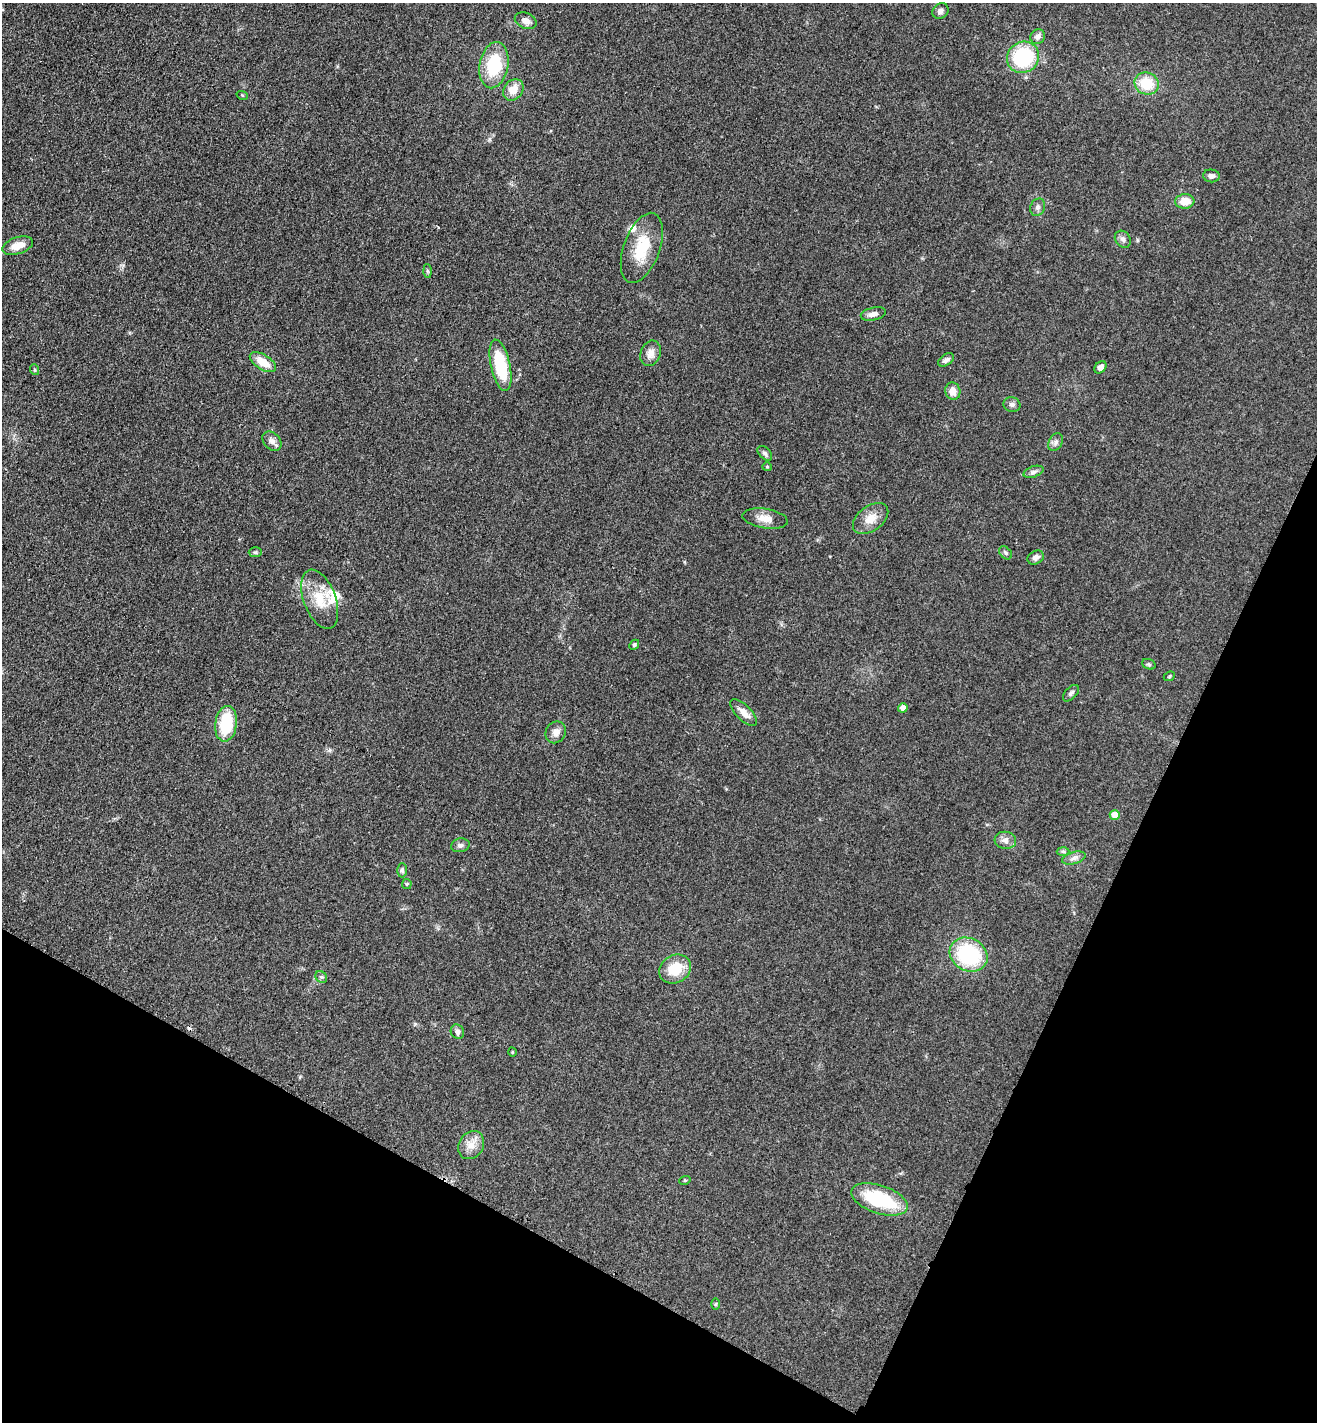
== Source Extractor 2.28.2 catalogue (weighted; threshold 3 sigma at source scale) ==
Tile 15 of 4 x 4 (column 3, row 4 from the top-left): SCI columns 2932-4246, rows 105-1524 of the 5880 x 5796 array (HDU 1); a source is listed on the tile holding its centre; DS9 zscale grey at full resolution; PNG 1319 x 1424 px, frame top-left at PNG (2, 3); each listed source drawn as its Kron ellipse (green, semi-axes under 4 px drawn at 4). Shown black and unused: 23% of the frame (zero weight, under 3 of 4 exposures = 2% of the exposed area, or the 3 px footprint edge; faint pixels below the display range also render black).
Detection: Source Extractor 2.28.2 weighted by HDU 2 'WHT'; one run over the whole footprint, this tile lists its part. Background 0.0639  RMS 0.0058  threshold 0.026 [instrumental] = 3 sigma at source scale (4.5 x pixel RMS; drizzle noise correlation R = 1.50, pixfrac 1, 0.05/0.05 arcsec/px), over >= 5 px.
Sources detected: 62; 1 cosmic-ray / hot-pixel residue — neither listed nor drawn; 2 inside a brighter listed object's ellipse — not listed separately; the other 59 listed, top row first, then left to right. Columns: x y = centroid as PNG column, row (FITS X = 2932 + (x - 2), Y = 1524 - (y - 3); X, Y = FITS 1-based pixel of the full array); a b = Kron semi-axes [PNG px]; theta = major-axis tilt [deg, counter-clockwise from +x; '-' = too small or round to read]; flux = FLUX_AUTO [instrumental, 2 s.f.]
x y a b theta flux
940 11 8 7 - 2.2
526 21 11 8 -23 3.7
1038 37 8 7 - 2.6
1023 57 16 15 - 44
494 65 23 14 79 29
1147 84 12 11 - 16
513 90 11 9 52 6.4
242 95 6 3 -18 0.56
1211 176 8 6 -6 2.2
1185 201 9 7 5 7.4
1038 207 9 7 65 1.9
1123 239 9 7 -53 2.2
18 246 16 8 18 7.2
642 248 37 18 70 21
427 271 7 4 -88 0.91
873 314 13 6 12 3.1
651 353 13 10 68 4.2
946 360 9 5 33 2.1
263 362 15 7 -32 8.8
501 365 26 9 -77 30
1100 367 7 5 49 2.7
35 370 5 3 - 0.55
953 391 9 7 -78 5
1012 404 8 7 - 1.9
272 441 11 8 -44 2.8
1056 442 9 6 65 2
765 453 9 5 -45 1.5
767 467 5 4 - 0.6
1034 472 10 5 19 1.7
765 519 23 9 -9 6.4
871 519 20 12 36 7.7
255 552 6 5 - 1
1005 553 7 5 -43 1.2
1036 558 8 6 31 2.5
320 599 31 16 -70 15
634 645 5 4 - 1.1
1149 664 7 5 -21 0.96
1169 676 6 4 23 0.75
1071 693 10 5 46 1.7
903 708 5 4 - 3.6
744 712 17 7 -45 4.9
226 724 18 11 82 24
556 732 11 9 58 3.5
1115 815 5 5 - 7.3
1005 840 11 8 -6 3.2
460 845 9 7 12 1.9
1063 851 6 4 -2 0.89
1074 858 12 6 16 2.4
402 870 7 4 -88 1.1
407 884 5 5 - 0.7
969 955 20 16 -29 47
675 969 17 14 29 16
321 977 6 5 - 1.2
457 1032 7 6 - 2.5
512 1052 4 3 - 0.43
471 1145 15 12 56 6.1
685 1180 5 3 - 0.55
879 1199 29 14 -18 39
716 1304 6 4 89 0.76